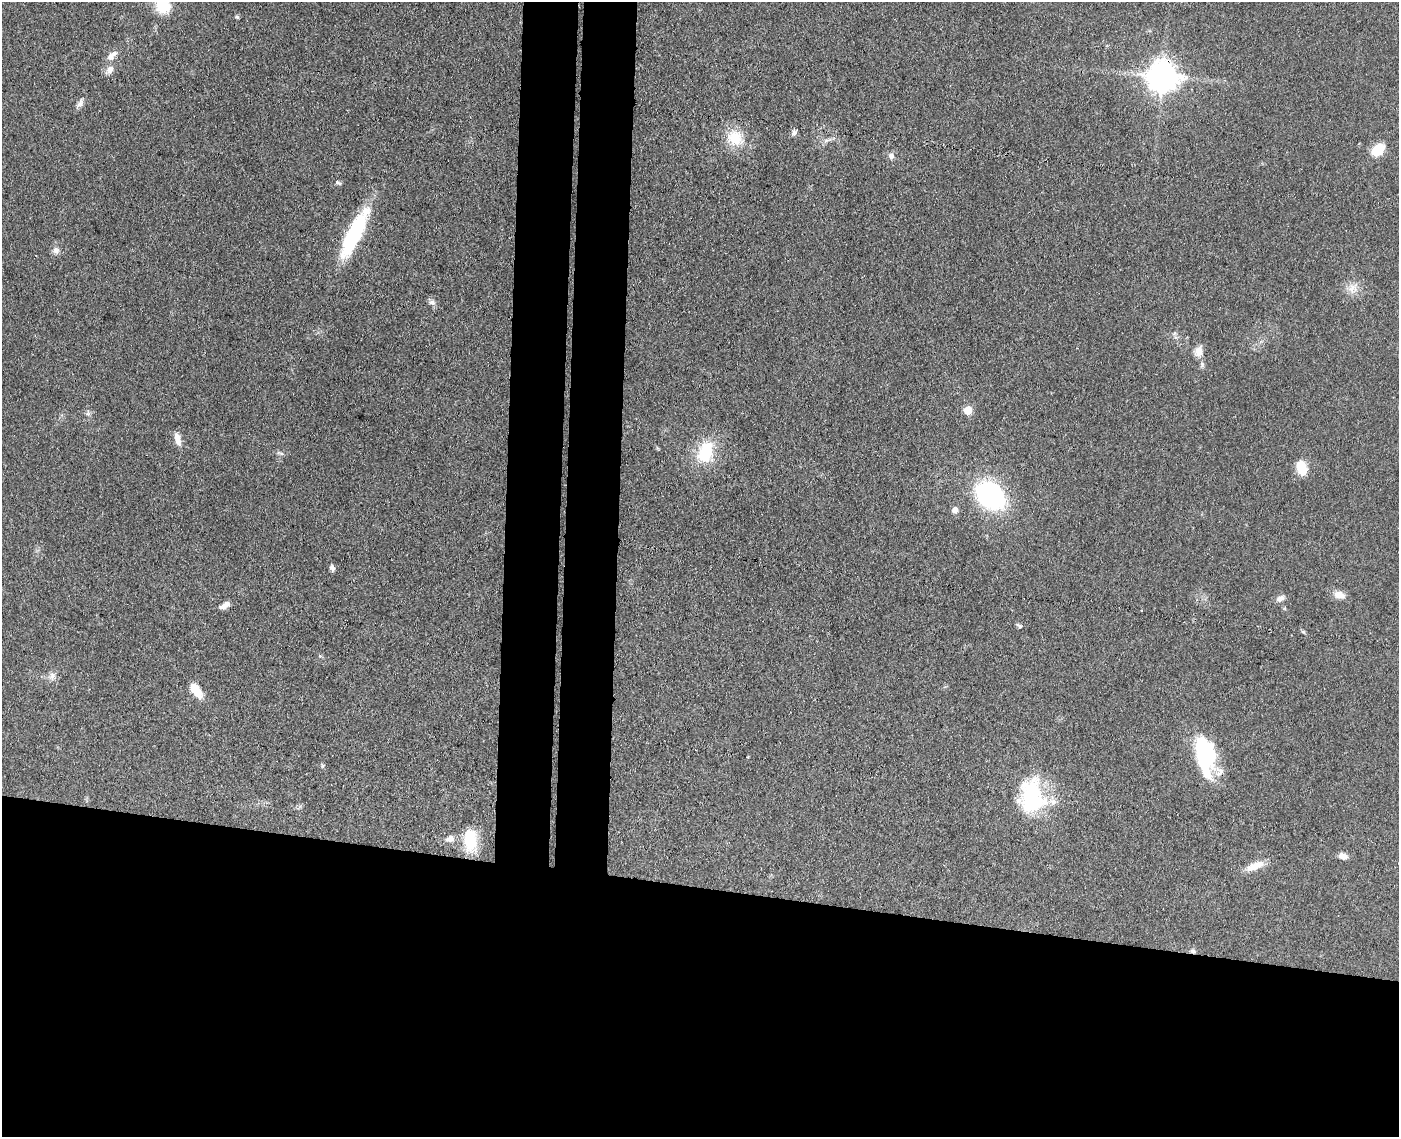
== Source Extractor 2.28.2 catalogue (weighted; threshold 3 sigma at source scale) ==
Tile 11 of 3 x 4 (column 2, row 4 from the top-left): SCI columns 1672-3068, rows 7-1141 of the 4629 x 4554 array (HDU 1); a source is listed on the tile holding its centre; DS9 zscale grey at full resolution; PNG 1401 x 1139 px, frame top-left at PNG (2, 2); no overlay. Shown black and unused: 28% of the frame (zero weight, under 3 of 4 exposures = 5% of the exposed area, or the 3 px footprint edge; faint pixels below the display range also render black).
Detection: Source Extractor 2.28.2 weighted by HDU 2 'WHT'; one run over the whole footprint, this tile lists its part. Background 0.0894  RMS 0.0064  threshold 0.029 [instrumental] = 3 sigma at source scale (4.5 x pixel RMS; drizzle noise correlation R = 1.50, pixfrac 1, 0.05/0.05 arcsec/px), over >= 5 px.
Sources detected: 44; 2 inside a brighter object's white glare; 1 cosmic-ray / hot-pixel residue — not listed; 2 inside a brighter listed object's ellipse — not listed separately; the other 39 listed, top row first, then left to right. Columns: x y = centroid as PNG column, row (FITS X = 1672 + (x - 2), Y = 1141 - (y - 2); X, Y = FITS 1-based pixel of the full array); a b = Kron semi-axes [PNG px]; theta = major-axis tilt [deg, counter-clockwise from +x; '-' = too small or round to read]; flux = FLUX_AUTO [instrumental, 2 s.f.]
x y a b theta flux
163 6 17 15 -18 18
237 17 5 5 - 0.95
110 57 10 9 - 4.2
110 69 10 8 61 3.9
1162 77 11 11 - 610
80 103 13 6 59 2.8
794 133 8 7 - 1.9
735 138 23 19 -47 17
826 140 7 4 2 1.5
1378 150 14 10 44 14
891 156 8 7 - 2.5
338 183 9 5 -32 1.4
354 234 54 14 64 59
56 250 10 8 -79 3
1352 288 16 9 73 5.7
432 302 8 7 - 2.3
1198 351 14 10 79 5.3
968 410 6 5 - 15
88 413 8 5 88 1.7
177 439 17 7 -76 5.5
706 452 27 18 70 27
1302 471 15 12 42 7.9
990 495 20 14 -41 140
955 510 7 6 - 3.7
332 568 9 6 -73 1.8
1339 595 16 10 -13 5.1
1280 598 12 7 30 3
227 604 9 8 - 2.8
1019 626 9 5 -29 1.2
52 675 8 8 - 2.7
196 690 17 8 -55 12
1207 754 42 20 88 53
322 766 6 4 71 0.81
1032 796 40 27 -88 60
450 839 11 8 16 4.2
470 840 25 14 -83 22
1343 856 10 7 -13 3.7
1255 866 23 9 21 8.6
1193 951 8 5 -27 1.5
Overlapping masked pixels (flux is a lower limit): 2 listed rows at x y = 1162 77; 1193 951
Isophote crosses this tile's border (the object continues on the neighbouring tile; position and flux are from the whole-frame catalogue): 1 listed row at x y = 163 6